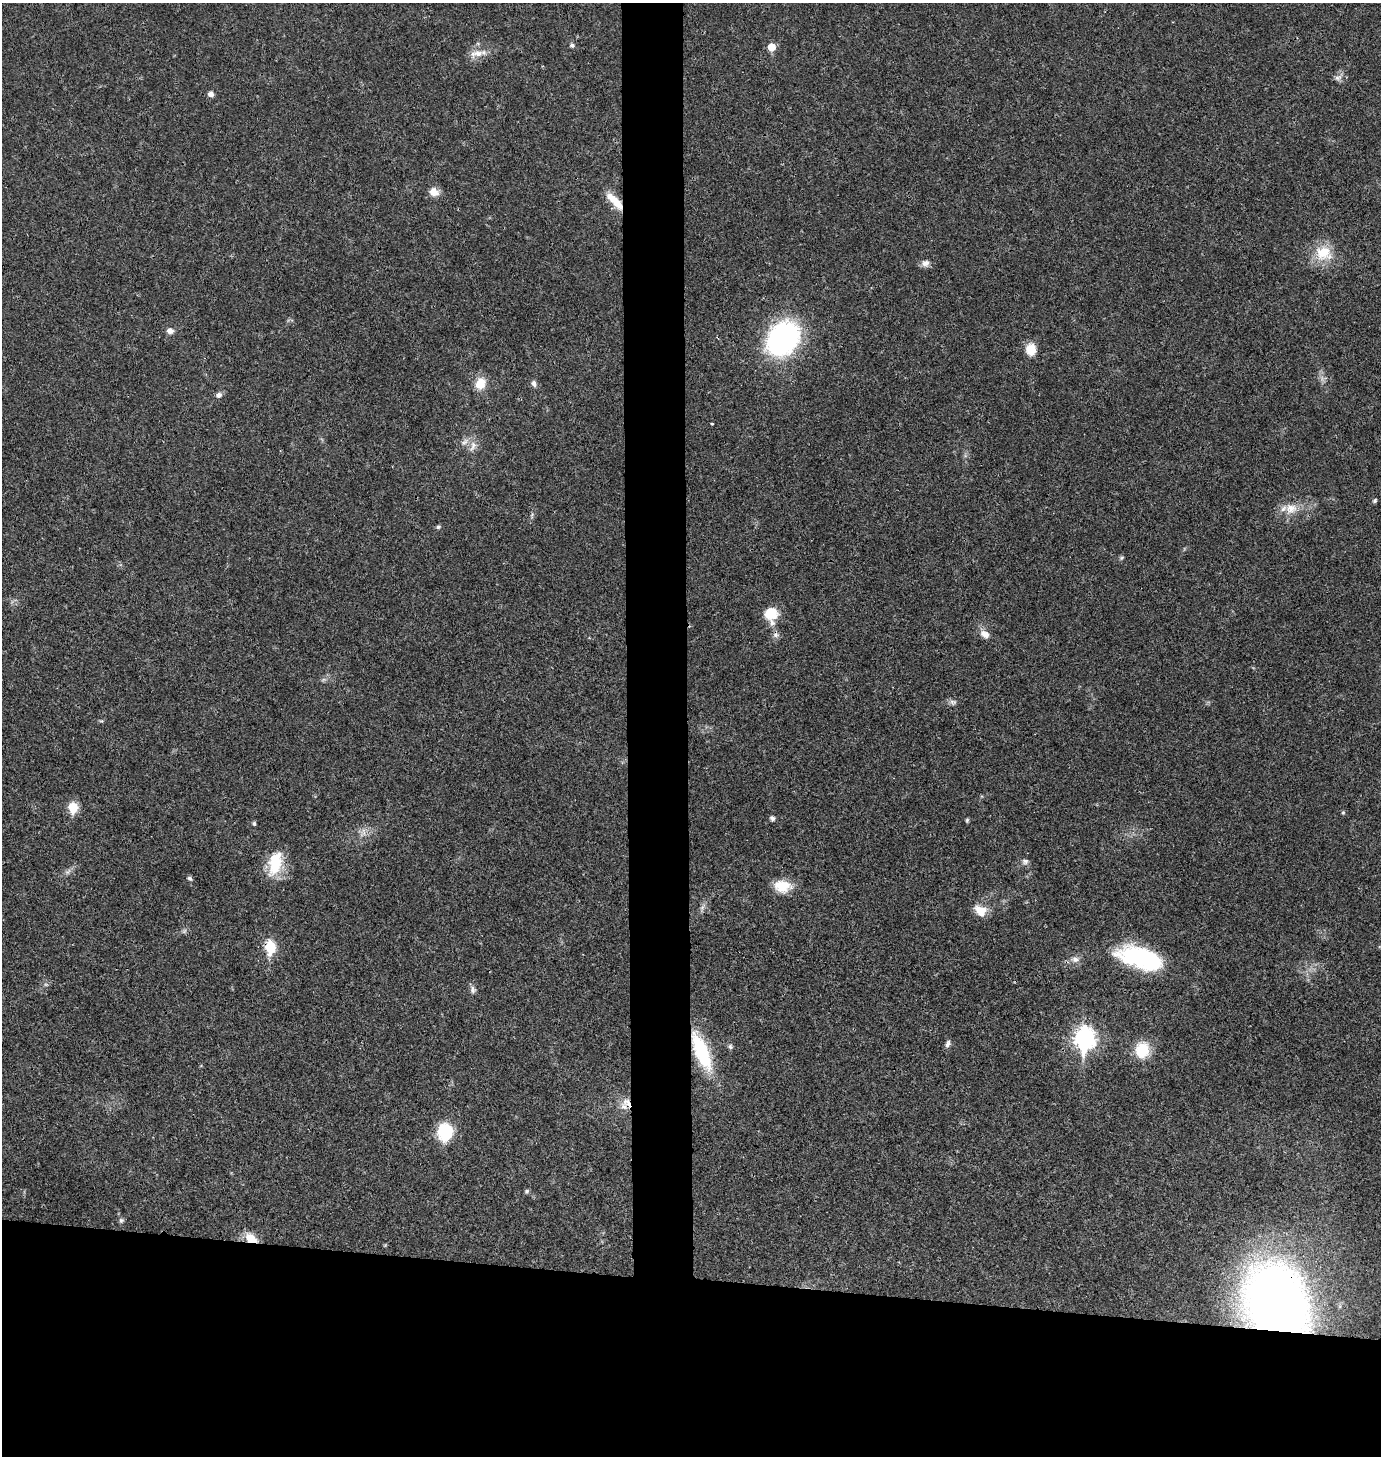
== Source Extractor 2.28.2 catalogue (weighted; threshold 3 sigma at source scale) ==
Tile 8 of 3 x 3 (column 2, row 3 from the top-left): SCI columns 1528-2906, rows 2-1455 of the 4386 x 4366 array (HDU 1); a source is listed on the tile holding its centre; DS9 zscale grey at full resolution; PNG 1383 x 1458 px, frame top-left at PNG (2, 3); no overlay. Shown black and unused: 16% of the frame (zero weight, under 3 of 4 exposures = <1% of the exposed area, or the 3 px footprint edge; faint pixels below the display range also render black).
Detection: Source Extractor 2.28.2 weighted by HDU 2 'WHT'; one run over the whole footprint, this tile lists its part. Background 0.0234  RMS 0.0023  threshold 0.0104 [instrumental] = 3 sigma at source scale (4.5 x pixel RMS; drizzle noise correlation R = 1.50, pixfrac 1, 0.05/0.05 arcsec/px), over >= 5 px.
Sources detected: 55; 2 inside a brighter listed object's ellipse — not listed separately; the other 53 listed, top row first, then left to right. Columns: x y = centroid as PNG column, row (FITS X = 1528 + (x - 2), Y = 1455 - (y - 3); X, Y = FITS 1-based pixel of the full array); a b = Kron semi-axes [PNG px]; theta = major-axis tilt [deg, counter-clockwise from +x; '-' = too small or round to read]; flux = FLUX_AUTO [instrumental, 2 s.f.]
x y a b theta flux
572 45 5 5 - 0.64
772 47 6 6 - 3.9
477 53 25 9 8 2.5
1337 78 10 6 20 0.87
210 94 6 6 - 0.95
434 192 12 10 -33 2.1
615 201 29 9 -45 4.2
1324 253 23 20 -4 6.6
926 263 10 9 - 1.2
170 331 8 7 - 1.1
783 338 28 22 53 54
1031 350 14 11 -85 3.3
480 383 14 11 73 3.8
534 383 9 6 -72 0.72
219 395 8 7 - 0.78
712 424 4 2 - 0.17
465 442 11 6 44 1
473 446 15 8 77 1.6
1375 500 6 5 - 0.39
1291 509 18 15 12 3.7
438 527 7 5 14 0.43
1122 558 6 4 45 0.34
771 613 14 13 - 5.3
985 634 12 8 -34 1.8
776 635 9 8 - 0.85
953 702 9 7 -17 0.73
73 807 7 6 - 9.5
1343 812 6 4 1 0.28
772 818 6 5 - 0.75
967 820 5 5 - 0.31
254 824 5 4 - 0.45
1025 861 9 7 0 0.76
275 863 30 15 75 8.1
68 872 11 4 40 0.77
190 878 6 5 - 0.51
782 886 20 14 -3 4.9
702 907 8 5 32 0.65
980 910 17 12 -35 3.1
270 947 7 6 - 15
1140 958 47 20 -16 26
1075 959 11 8 1 1.3
473 990 10 7 -86 0.84
1084 1038 11 8 87 90
948 1044 10 6 73 0.77
730 1046 7 6 - 0.54
1142 1050 15 13 86 7.7
701 1051 50 16 -67 15
627 1102 14 9 -44 2.1
445 1131 13 11 88 14
527 1191 6 5 - 0.43
121 1220 7 7 - 0.5
251 1238 14 9 -32 3.6
1278 1304 47 37 -64 260
Overlapping masked pixels (flux is a lower limit): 6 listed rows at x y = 615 201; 270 947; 701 1051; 627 1102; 251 1238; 1278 1304